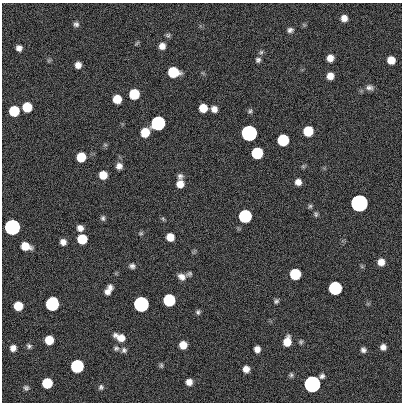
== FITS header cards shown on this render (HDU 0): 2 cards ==
NAXIS1  =                  400
NAXIS2  =                  400

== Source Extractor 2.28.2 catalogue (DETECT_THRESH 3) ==
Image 400 x 400 px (HDU 0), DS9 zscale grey, 1 PNG px = 1 image px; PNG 404 x 404 px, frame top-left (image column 1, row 400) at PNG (2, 3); no overlay
Background 0.599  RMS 34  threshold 101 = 3 sigma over >= 5 px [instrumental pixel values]
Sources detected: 84; all 84 listed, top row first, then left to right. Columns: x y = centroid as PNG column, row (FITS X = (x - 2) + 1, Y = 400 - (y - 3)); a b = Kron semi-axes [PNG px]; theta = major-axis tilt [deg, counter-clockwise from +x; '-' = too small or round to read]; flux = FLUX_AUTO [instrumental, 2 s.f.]
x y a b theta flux
344 18 6 6 - 1.5e+04
76 24 7 7 - 6.5e+03
290 30 8 6 11 7.4e+03
168 35 6 6 - 4.6e+03
137 43 7 3 36 3.0e+03
162 46 7 7 - 1.5e+04
19 48 5 5 - 1.1e+04
261 52 7 6 - 5.0e+03
330 58 6 6 - 1.8e+04
49 60 7 4 19 3.1e+03
258 60 6 6 - 6.3e+03
391 60 7 6 - 3.1e+04
78 65 6 6 - 1.4e+04
173 72 8 7 - 1.2e+05
330 76 7 7 - 2.0e+04
369 87 11 7 -7 1.0e+04
134 94 7 7 - 1.2e+05
117 99 7 7 - 4.7e+04
27 107 7 7 - 7.3e+04
203 108 7 7 - 3.8e+04
214 109 7 6 - 1.4e+04
14 111 7 7 - 1.2e+05
250 111 7 6 - 4.7e+03
158 123 7 7 - 1.0e+06
308 131 7 7 - 9.1e+04
145 132 8 7 - 5.0e+04
249 133 7 7 - 3.5e+06
283 140 7 7 - 2.1e+05
105 145 6 4 -1 3.1e+03
257 153 7 7 - 2.0e+05
81 157 7 7 - 5.8e+04
119 166 7 7 - 1.2e+04
103 175 7 6 - 3.5e+04
180 176 7 7 - 7.9e+03
298 182 6 6 - 1.5e+04
180 184 8 7 - 2.3e+04
359 203 7 7 - 1.1e+07
310 206 6 6 - 3.9e+03
316 214 7 5 -81 4.6e+03
245 216 7 7 - 5.4e+05
103 218 7 6 - 5.4e+03
163 219 7 4 -64 3.2e+03
12 227 7 7 - 2.9e+06
80 228 6 5 - 1.2e+04
141 233 7 5 14 3.9e+03
170 237 7 6 - 2.8e+04
82 239 7 7 - 7.7e+04
63 242 6 6 - 1.2e+04
25 246 9 6 -17 3.7e+04
381 262 6 6 - 2.0e+04
132 266 7 6 - 7.2e+03
189 274 8 6 14 4.7e+03
295 274 7 7 - 1.4e+05
182 277 10 7 -24 1.4e+04
110 287 6 5 - 8.5e+03
335 288 7 7 - 5.7e+05
107 292 8 7 - 1.1e+04
169 300 7 7 - 3.1e+05
276 301 7 6 - 5.1e+03
52 304 8 7 - 6.1e+05
141 304 7 7 - 2.1e+06
18 306 7 7 - 5.1e+04
198 312 6 6 - 5.3e+03
120 337 13 7 -25 2.5e+04
49 340 7 7 - 4.9e+04
287 341 9 7 78 3.3e+04
301 342 6 5 - 4.2e+03
183 345 6 6 - 2.8e+04
29 346 7 6 - 5.3e+03
383 347 6 6 - 1.1e+04
13 348 7 6 - 1.3e+04
116 348 8 7 - 5.9e+03
257 349 6 6 - 1.3e+04
124 350 7 7 - 6.7e+03
363 350 6 6 - 7.4e+03
161 365 6 5 - 3.8e+03
77 366 7 7 - 5.2e+05
246 369 6 6 - 1.6e+04
291 375 7 6 - 4.8e+03
189 382 6 6 - 1.5e+04
47 383 7 7 - 9.9e+04
312 384 8 7 - 5.5e+06
101 387 7 6 - 5.5e+03
26 388 8 6 -41 5.9e+03